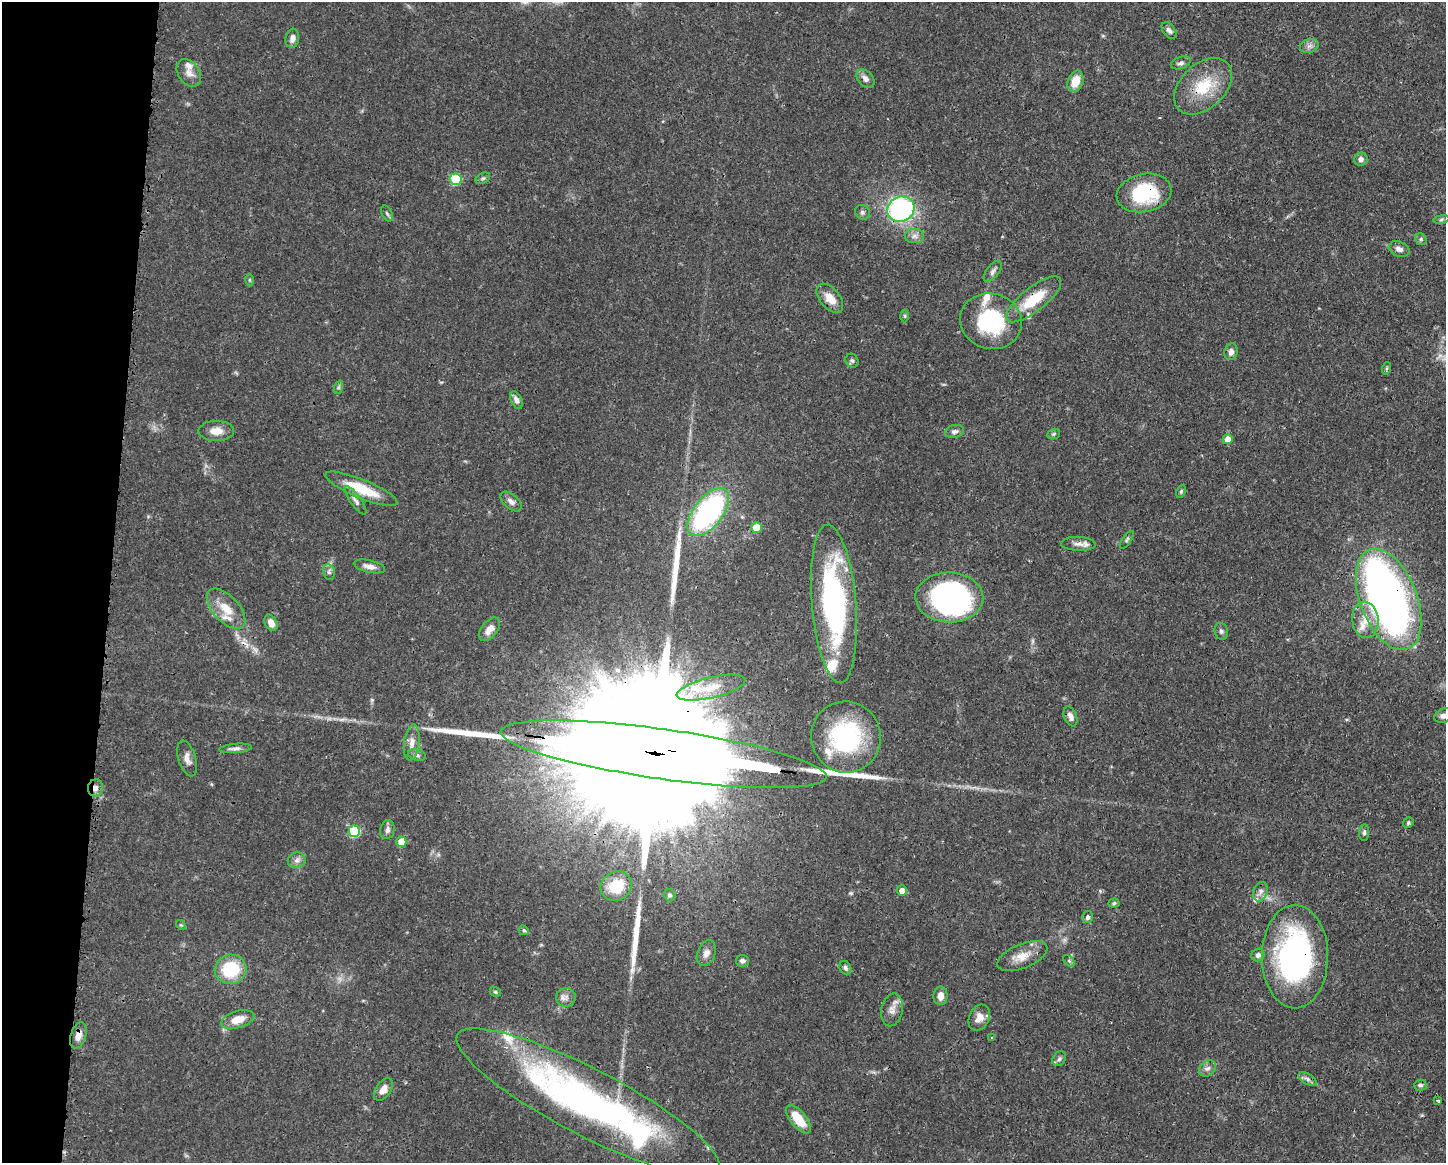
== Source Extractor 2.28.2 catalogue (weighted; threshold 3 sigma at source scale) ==
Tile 7 of 3 x 4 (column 1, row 3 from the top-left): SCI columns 117-1560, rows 1162-2322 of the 4681 x 4647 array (HDU 1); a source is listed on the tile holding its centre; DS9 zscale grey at full resolution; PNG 1448 x 1165 px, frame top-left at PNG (2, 2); each listed source drawn as its Kron ellipse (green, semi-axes under 4 px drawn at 4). Shown black and unused: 8% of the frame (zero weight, under 3 of 4 exposures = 1% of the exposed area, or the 3 px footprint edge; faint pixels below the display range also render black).
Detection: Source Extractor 2.28.2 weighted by HDU 2 'WHT'; one run over the whole footprint, this tile lists its part. Background 0.0413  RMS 0.0028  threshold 0.0125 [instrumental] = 3 sigma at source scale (4.5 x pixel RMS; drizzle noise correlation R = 1.50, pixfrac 1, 0.05/0.05 arcsec/px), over >= 5 px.
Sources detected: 121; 3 inside a brighter object's white glare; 1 cosmic-ray / hot-pixel residue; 4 long thin detections or spike segments (spike, bleed or trail) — neither listed nor drawn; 13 inside a brighter listed object's ellipse — not listed separately; the other 100 listed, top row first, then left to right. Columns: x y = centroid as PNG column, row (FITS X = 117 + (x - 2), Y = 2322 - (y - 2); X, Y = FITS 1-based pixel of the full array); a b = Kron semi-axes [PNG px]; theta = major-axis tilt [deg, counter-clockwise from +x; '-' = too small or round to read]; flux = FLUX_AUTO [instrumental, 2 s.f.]
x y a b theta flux
1169 30 9 6 -53 0.98
292 38 9 7 82 1.7
1309 46 9 7 16 1.2
1181 63 10 6 20 0.9
189 73 15 10 -56 2.3
865 78 10 7 -47 1.5
1075 81 11 7 69 4.8
1203 86 34 22 43 12
1361 159 7 6 - 1.1
483 178 8 5 29 0.55
456 179 6 6 - 15
1144 193 28 19 12 18
901 209 14 12 26 47
862 212 8 7 - 0.75
387 213 8 5 -62 0.59
1441 219 8 4 9 0.5
914 236 9 7 -1 1.3
1421 239 6 5 - 0.52
1399 249 11 7 -21 1.5
993 271 12 6 53 1.1
250 280 6 4 90 0.4
830 298 17 10 -50 3.6
1034 299 34 12 38 11
905 316 6 4 -89 0.4
991 321 31 27 -15 24
1231 352 8 6 79 1.5
852 361 7 6 - 0.65
1387 368 6 4 72 0.44
339 387 7 4 71 0.5
516 400 9 5 -63 1.2
216 431 18 10 0 3.2
954 431 10 6 11 0.95
1054 434 6 5 - 0.45
1228 439 5 5 - 3
361 489 39 9 -22 9.6
1181 491 7 4 64 0.44
356 500 17 5 -54 1.3
511 501 12 7 -42 1.3
708 512 28 14 52 57
756 527 5 5 - 5.7
1127 540 10 4 55 0.58
1078 544 17 7 -2 1.6
369 566 16 6 -12 1.7
329 572 8 6 -78 0.79
949 597 34 25 -1 76
1389 599 53 28 -69 180
834 604 79 22 -85 58
226 609 25 13 -48 5.5
1365 620 18 13 -84 4.9
271 623 9 6 -62 2.1
489 629 13 8 51 2.5
1221 631 8 6 -72 0.75
711 688 35 10 13 6.6
1444 715 10 7 26 1.4
1070 716 10 6 -68 1.5
846 737 36 35 - 36
412 743 18 7 82 2.3
235 748 16 4 5 1.1
664 754 164 25 -8 48000
417 755 9 5 -15 0.85
187 758 18 8 -74 2
95 788 9 7 76 1.4
1408 823 5 5 - 0.5
387 830 9 7 79 1.2
354 831 6 5 - 18
1364 832 8 5 84 0.62
401 842 5 5 - 5.4
297 860 9 8 - 1.3
616 886 16 14 32 7.3
902 891 5 5 - 2.1
1260 892 10 7 71 1.3
669 895 6 6 - 0.6
1114 903 5 4 - 0.45
1087 917 6 5 - 0.88
181 925 5 4 - 0.35
524 930 5 4 - 0.47
706 953 13 9 69 1.8
1258 955 7 6 - 1.1
1022 956 26 12 22 4.5
1295 957 52 33 90 67
742 961 6 6 - 1
1069 961 7 4 -45 0.51
845 968 7 5 -60 0.7
230 969 16 14 14 13
495 992 6 4 -21 0.43
940 996 9 7 89 2
566 997 10 9 - 1.4
892 1010 16 10 78 2.3
979 1018 13 10 63 2.7
238 1019 17 8 16 4.4
78 1036 13 7 73 2.2
992 1038 3 2 - 0.44
1059 1059 8 6 57 0.71
1207 1068 9 7 41 1.2
1307 1079 10 5 -28 0.96
1420 1085 6 5 - 0.69
383 1089 12 7 56 2.4
1438 1101 4 3 - 1.3
588 1102 147 33 -27 110
798 1119 17 7 -50 6.7
Overlapping masked pixels (flux is a lower limit): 10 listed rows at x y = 1203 86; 1144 193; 901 209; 1034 299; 1389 599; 664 754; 95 788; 1295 957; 78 1036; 588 1102
Isophote crosses this tile's border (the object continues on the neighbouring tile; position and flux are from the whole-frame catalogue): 1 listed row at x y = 1444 715